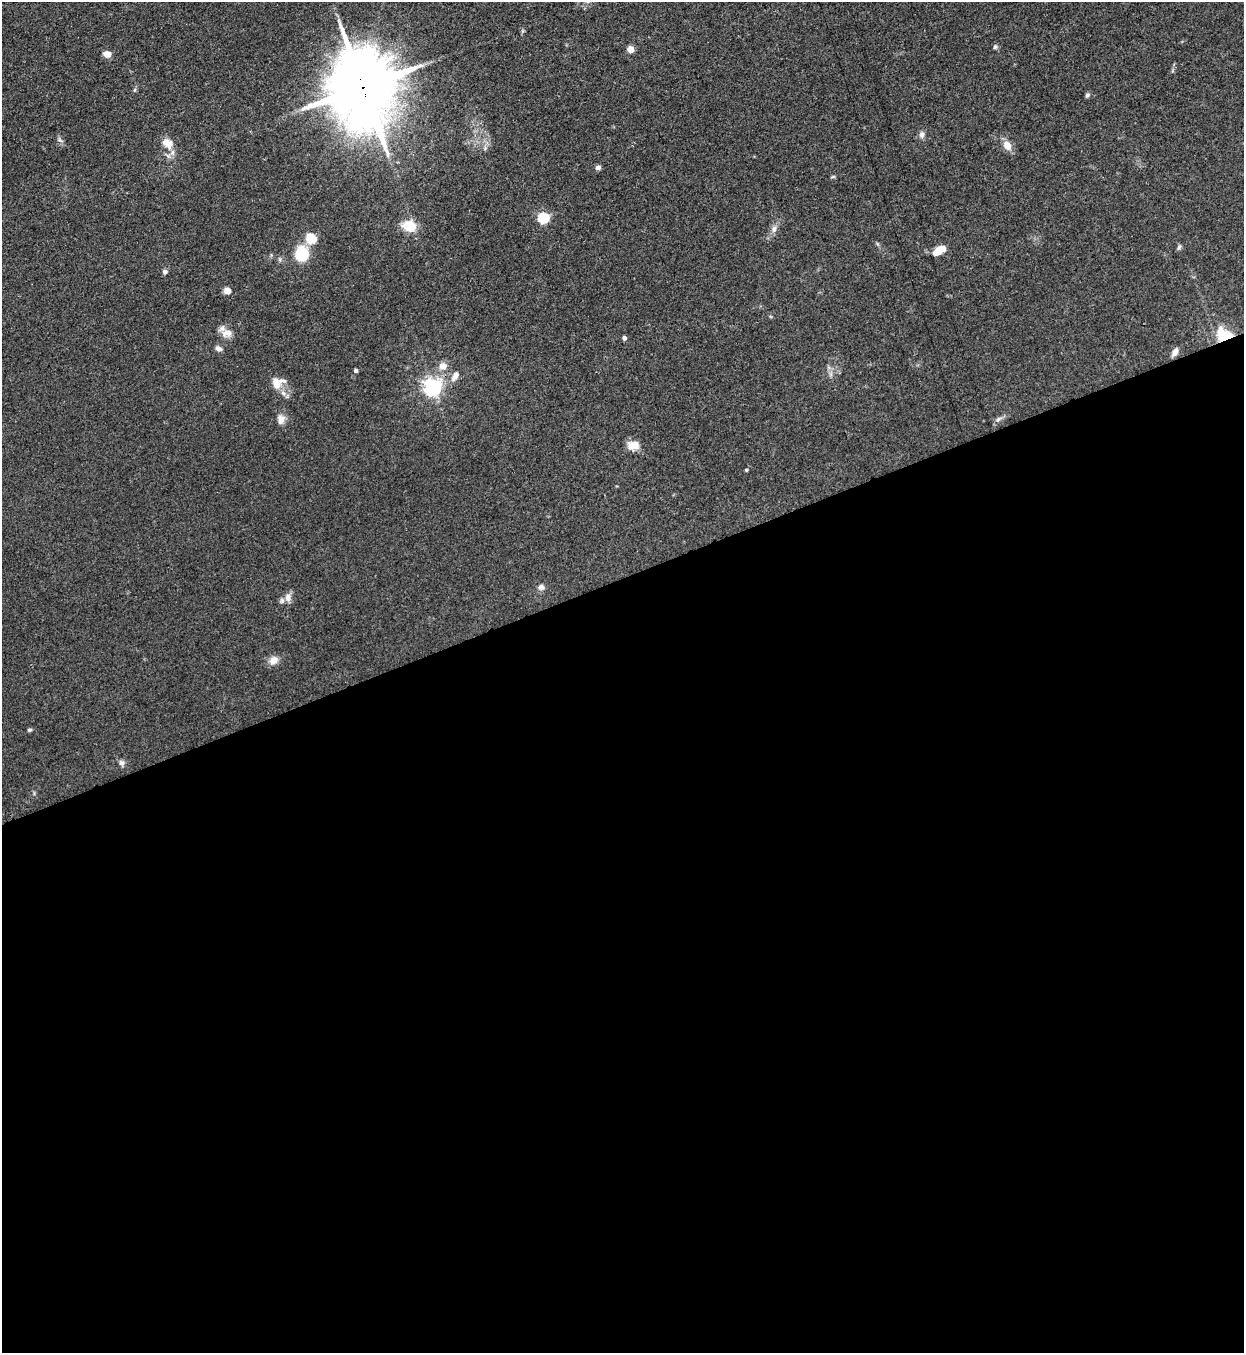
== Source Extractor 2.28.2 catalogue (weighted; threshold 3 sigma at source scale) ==
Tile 15 of 4 x 4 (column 3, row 4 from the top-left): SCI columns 2794-4035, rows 37-1387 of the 5457 x 5478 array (HDU 1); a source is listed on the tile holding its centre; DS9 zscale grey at full resolution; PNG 1246 x 1355 px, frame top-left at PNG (2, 2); no overlay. Shown black and unused: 57% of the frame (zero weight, under 3 of 4 exposures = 5% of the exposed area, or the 3 px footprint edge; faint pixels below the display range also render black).
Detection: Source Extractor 2.28.2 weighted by HDU 2 'WHT'; one run over the whole footprint, this tile lists its part. Background 0.0726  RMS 0.0059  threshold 0.0264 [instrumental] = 3 sigma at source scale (4.5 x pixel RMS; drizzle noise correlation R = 1.50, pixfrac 1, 0.05/0.05 arcsec/px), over >= 5 px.
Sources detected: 45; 1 inside a brighter object's white glare — not listed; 4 inside a brighter listed object's ellipse — not listed separately; the other 40 listed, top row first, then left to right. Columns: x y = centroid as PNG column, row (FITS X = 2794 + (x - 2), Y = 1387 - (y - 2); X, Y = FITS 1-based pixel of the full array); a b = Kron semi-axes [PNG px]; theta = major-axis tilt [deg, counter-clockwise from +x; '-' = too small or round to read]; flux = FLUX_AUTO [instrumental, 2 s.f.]
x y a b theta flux
995 47 5 5 - 1
630 49 4 4 - 12
107 54 9 7 -11 3.9
363 87 23 18 -77 5700
1087 95 6 5 - 1
922 135 8 7 - 2.2
60 140 8 4 -37 1.2
166 142 21 10 -58 6.8
1007 146 12 8 -58 5.5
598 167 7 6 - 1.6
833 177 6 4 2 0.74
543 218 5 5 - 55
408 226 9 7 -22 20
774 229 11 6 76 2.5
311 238 5 5 - 42
1179 247 8 4 54 1.1
937 252 9 7 41 5.4
302 254 13 11 88 23
165 272 6 6 - 1.5
227 290 7 6 - 3.8
227 333 14 11 2 4.8
1224 335 19 14 -8 17
624 338 5 4 - 1.6
218 349 7 6 - 2.6
1175 352 11 6 59 3
443 366 11 10 - 4.3
355 371 4 4 - 1.4
455 376 13 7 58 4.3
277 383 12 11 - 9.6
432 387 6 6 - 250
283 393 8 5 -45 1.9
998 419 9 5 44 1.8
281 420 12 9 86 3.9
634 445 14 13 - 5.2
746 470 3 3 - 0.64
541 587 8 8 - 2.2
288 597 12 8 85 3.3
273 660 12 10 33 4.4
29 730 6 4 1 0.82
121 763 8 7 - 2.2
Overlapping masked pixels (flux is a lower limit): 2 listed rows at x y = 363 87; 1224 335